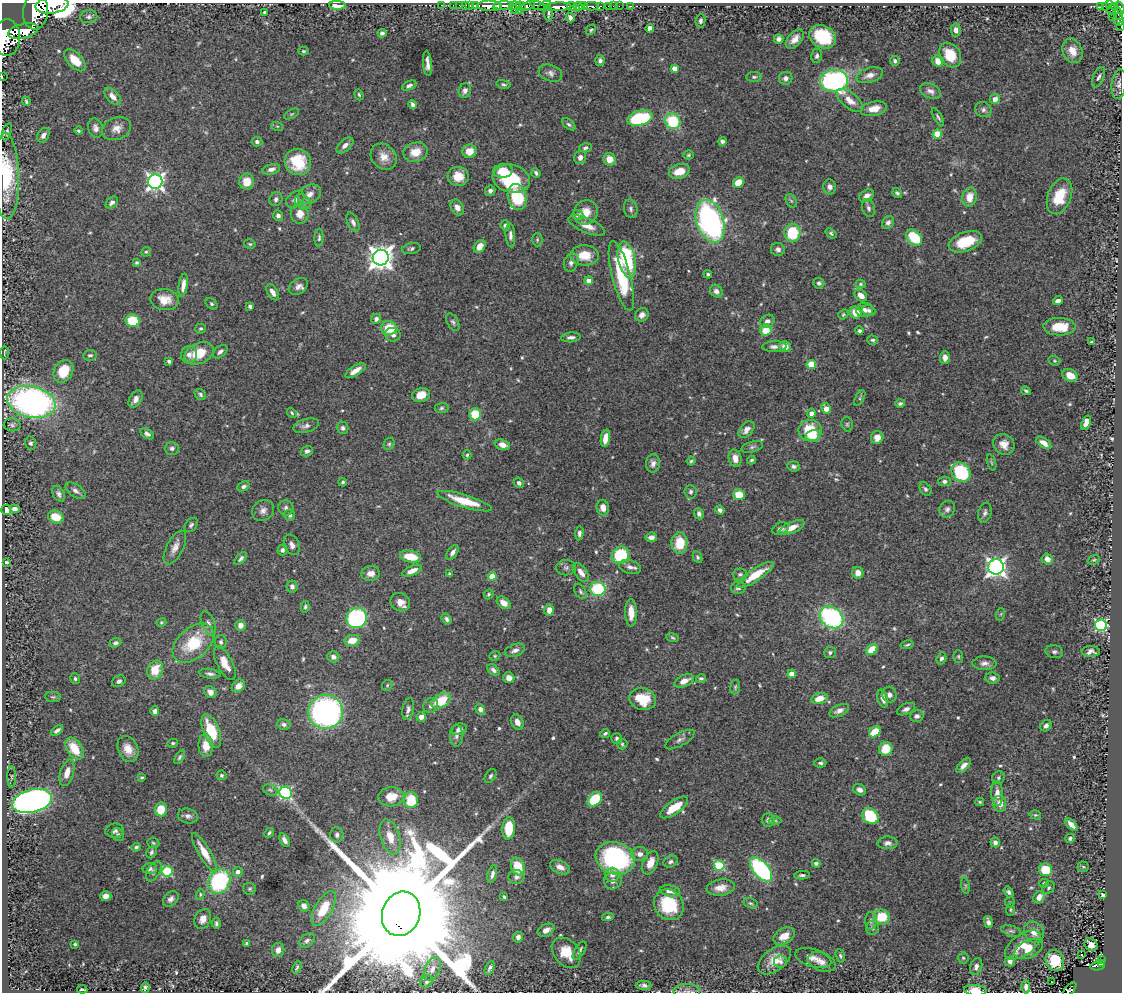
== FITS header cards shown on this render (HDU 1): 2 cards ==
NAXIS1  =                 1120
NAXIS2  =                  990

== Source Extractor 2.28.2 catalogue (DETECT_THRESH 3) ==
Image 1120 x 990 px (HDU 1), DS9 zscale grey, 1 PNG px = 1 image px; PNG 1124 x 994 px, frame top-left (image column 1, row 990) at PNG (2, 3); each listed source drawn as its Kron ellipse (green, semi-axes under 4 px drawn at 4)
Background 2.48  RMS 0.027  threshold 0.0804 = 3 sigma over >= 5 px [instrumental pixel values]
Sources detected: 589; of the 589, the 500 brightest by FLUX_AUTO listed and drawn (89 fainter detections omitted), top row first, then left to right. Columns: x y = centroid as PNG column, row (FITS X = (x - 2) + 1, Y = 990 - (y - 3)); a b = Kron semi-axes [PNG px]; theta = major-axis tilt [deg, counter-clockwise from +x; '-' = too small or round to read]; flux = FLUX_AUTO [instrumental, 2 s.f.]
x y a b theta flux
52 5 16 8 8 8800
337 5 8 4 -4 20
441 5 3 2 - 31
453 5 2 2 - 32
460 5 3 3 - 110
466 6 4 2 - 82
470 6 3 2 - 22
475 6 3 3 - 190
489 6 12 5 -3 4100
503 6 10 3 1 4300
515 6 6 4 0 310
521 6 5 3 - 330
528 6 7 3 20 860
537 6 7 4 -19 1400
545 6 7 4 32 1100
572 6 5 3 - 1100
583 6 4 2 - 1000
591 6 7 3 -1 400
600 6 3 3 - 230
609 6 3 3 - 120
613 6 2 2 - 25
619 6 2 2 - 31
631 6 3 2 - 27
497 7 3 2 - 1200
558 7 13 3 2 5900
578 7 5 4 - 2100
1101 7 3 3 - 190
1105 7 4 3 - 290
1115 7 3 2 - 120
1111 8 7 3 -73 510
1120 8 6 3 -70 890
514 10 3 2 - 63
519 11 2 2 - 29
35 12 17 12 85 21000
264 12 4 3 - 3.2
1118 13 6 4 -67 490
549 14 7 3 -89 3.7
89 17 8 6 11 5.4
1112 17 2 2 - 9.1
570 18 5 4 - 7.3
1118 19 6 5 - 380
700 21 7 5 82 4.1
1121 27 4 2 - 39
650 28 4 4 - 18
591 30 6 4 47 2.4
956 30 6 5 - 8.7
23 31 15 7 13 7900
382 33 4 4 - 4.6
823 37 14 11 -28 89
7 38 18 13 89 15000
779 39 5 4 - 6.2
795 39 11 6 49 14
304 51 5 4 - 2.8
1072 51 13 9 -68 19
950 55 13 10 -58 41
817 56 7 5 77 5.1
75 60 13 7 -46 31
600 61 5 4 - 5
895 61 5 4 - 4.6
938 61 6 5 - 22
427 63 13 4 -85 11
674 68 4 4 - 21
550 73 12 8 -19 8.3
870 75 13 7 16 12
2 76 3 2 - 18
754 77 8 5 1 4
1099 77 11 5 65 6.2
786 78 7 6 - 6.4
834 81 14 11 2 470
504 84 7 4 -12 3.3
1119 84 15 7 83 9.2
409 85 7 4 24 5.6
465 91 7 6 - 8.2
930 91 11 7 -26 9
359 95 6 4 -71 2.7
113 96 10 6 -47 13
995 99 5 5 - 11
26 101 5 3 - 3.2
850 101 15 8 -39 17
412 105 5 3 - 5.1
874 109 13 7 12 20
983 110 8 7 - 6.2
292 114 8 3 27 2.5
938 117 10 3 -61 3.5
640 118 13 7 14 140
673 121 8 7 - 94
569 124 8 4 -37 3.8
277 126 6 4 -17 2.4
95 128 10 7 -75 8.7
117 128 15 11 19 16
79 131 4 4 - 2.8
7 132 9 4 73 4.5
937 134 4 4 - 68
43 135 8 5 58 8.4
722 141 4 4 - 5
257 142 5 5 - 4.5
345 145 10 5 42 8.4
585 148 6 4 15 4.2
469 151 7 6 - 24
415 152 12 9 14 28
689 155 5 4 - 2.7
384 157 14 11 -45 21
580 157 7 6 - 9.3
609 159 6 6 - 22
298 162 14 13 - 68
271 169 9 5 15 7.8
503 171 10 7 7 30
679 171 11 7 17 26
536 173 5 3 - 4.2
6 176 43 13 -89 110
458 176 10 9 - 25
511 179 19 14 -16 100
247 181 8 7 - 26
155 182 7 7 - 720
738 182 6 5 - 29
830 187 7 6 - 7.2
490 191 5 5 - 5
897 193 5 4 - 3.8
309 194 12 8 28 13
867 196 8 5 35 11
1060 196 19 11 68 56
517 197 13 9 -76 110
969 197 9 7 78 24
276 199 7 6 - 5.2
295 200 10 7 39 9.1
791 201 7 5 -57 3.4
112 202 7 5 43 5.8
303 202 8 7 - 9
457 207 8 6 -58 11
868 208 9 6 -71 5.6
631 209 9 6 -76 5.4
586 212 13 11 45 23
300 214 10 9 - 21
278 215 5 5 - 6
578 215 5 5 - 7.6
710 221 22 13 -71 450
353 222 10 5 -66 7.3
888 222 7 5 59 5.7
505 226 5 4 - 6.4
587 226 19 7 -22 19
792 233 9 8 - 85
831 233 6 4 -39 3.1
510 235 12 4 -86 6.8
914 237 9 6 -46 80
319 238 9 4 88 3.9
537 240 7 5 90 2.9
965 242 17 9 19 66
250 244 6 4 -15 2.5
480 246 7 5 53 17
411 248 9 5 13 4.5
778 249 7 6 - 6
146 252 5 4 - 2.6
585 255 14 10 -3 35
381 258 8 8 - 1800
627 260 18 8 -77 120
136 262 4 4 - 2.9
571 262 9 7 69 9
708 274 4 3 - 3.2
621 276 36 9 -75 120
589 281 4 4 - 24
819 283 5 5 - 5.1
861 284 5 4 - 2.4
183 285 12 4 81 12
298 286 10 7 33 9.1
716 291 7 5 -52 7.5
273 292 9 5 -59 9.5
861 296 7 5 -36 15
164 300 14 10 -9 27
1058 301 5 4 - 12
211 304 6 5 - 3.3
250 306 4 3 - 4.5
865 310 8 7 - 9.9
869 311 6 5 - 4.5
855 313 6 5 - 27
843 314 5 4 - 2.7
642 315 7 6 - 9.2
376 319 5 5 - 6.7
132 321 7 6 - 66
767 321 7 6 - 9
453 322 9 5 -60 4.6
1059 327 16 9 -2 42
389 328 7 7 - 46
200 329 5 5 - 3.2
766 330 6 5 - 38
859 331 4 4 - 3.9
393 335 8 7 - 7.8
571 337 10 5 4 6.9
873 340 5 4 - 3.5
1092 342 3 3 - 3.3
774 346 12 5 2 8.6
785 346 6 5 - 14
4 352 7 2 88 2.4
220 352 8 5 42 6.7
199 353 15 10 25 50
189 354 8 8 - 11
90 355 7 5 7 4.2
945 358 6 5 - 9.2
169 361 4 3 - 4.7
1054 361 6 4 -21 2.6
811 365 4 4 - 69
63 371 12 9 60 47
355 371 11 5 32 16
1070 375 8 6 -26 24
1026 391 5 3 - 3.1
200 394 6 5 - 4.1
421 395 9 6 17 27
860 398 8 3 62 2.4
136 399 9 6 61 10
31 402 24 15 -12 610
900 403 5 4 - 3.8
441 408 7 5 5 3.5
826 408 6 4 -64 20
292 413 5 4 - 2.7
811 413 4 4 - 15
475 414 6 6 - 61
1086 423 7 4 69 13
847 424 7 5 -76 3.3
12 425 8 6 -5 4.5
306 426 13 6 15 8.7
343 428 6 5 - 4.8
747 429 10 6 50 11
810 431 11 10 - 64
147 434 7 4 -33 5.5
813 436 7 5 18 24
877 437 6 6 - 14
605 438 8 4 80 19
31 443 6 5 - 3.7
1044 443 8 4 -35 15
389 444 6 5 - 3.2
1004 444 11 10 - 18
503 445 7 5 -17 13
752 447 11 5 17 5
172 448 7 6 - 5.3
307 451 6 5 - 5
467 455 4 4 - 2.5
735 458 9 6 -75 16
751 460 4 3 - 3.1
691 461 4 4 - 2.6
653 463 9 7 86 9.4
991 463 8 3 -71 2.8
794 466 6 5 - 5
961 472 10 8 -48 140
945 481 6 5 - 5.2
343 482 4 3 - 3.1
519 483 5 4 - 4.7
243 486 6 4 26 5.1
925 489 7 5 -54 4.5
76 491 11 6 -34 7.6
691 492 7 6 - 4.8
59 494 9 5 -61 6.5
739 494 6 5 - 40
465 501 28 6 -17 54
286 508 7 7 - 6.2
603 508 8 6 -78 14
15 509 5 4 - 12
947 509 9 7 57 6.4
6 510 5 5 - 19
263 510 11 10 - 11
720 510 4 4 - 6.7
985 513 10 6 74 6.1
699 514 6 4 -65 5.7
290 515 6 5 - 4.5
56 517 8 6 -25 41
191 525 8 5 49 4.4
792 528 14 5 24 20
780 529 8 6 21 8
579 533 7 4 83 5
651 537 6 4 6 9.1
679 543 10 8 85 47
292 545 11 7 -63 8.7
175 547 18 8 63 15
282 550 5 4 - 5.6
452 552 8 5 56 8.8
620 555 9 8 - 97
410 557 10 6 -11 38
698 557 6 4 -64 3.3
241 559 8 4 48 4.7
1047 559 6 5 - 13
1094 560 6 4 20 3
6 562 4 3 - 2.9
630 567 11 6 -16 8.9
996 567 8 7 - 840
566 568 10 7 0 5.9
412 571 10 5 22 15
581 572 11 6 -53 12
371 573 9 7 6 13
858 573 6 5 - 13
449 574 4 4 - 2.7
740 574 7 6 - 4.4
755 575 21 6 33 46
492 576 4 4 - 22
292 586 6 5 - 6.7
738 588 7 6 - 5.6
598 589 7 7 - 110
580 591 8 5 -61 4.1
489 594 5 4 - 2.9
400 602 10 8 -38 16
504 603 8 5 -39 14
305 607 6 4 79 3
549 610 6 5 - 15
631 613 13 6 -88 21
1001 614 6 4 71 2.4
831 617 13 10 -36 280
357 618 10 10 - 240
446 619 6 4 -53 4.5
161 622 5 4 - 2.4
208 623 13 6 -67 7.9
240 625 5 5 - 12
1101 625 6 6 - 250
672 637 6 4 -19 2.8
352 640 8 5 11 25
221 642 7 6 - 4.7
115 643 6 4 22 4.6
193 643 24 15 41 87
907 645 6 3 14 2.8
515 650 10 6 19 8.5
872 650 6 4 42 50
830 652 6 5 - 4.1
1054 652 9 6 -11 5.4
1091 652 9 5 -1 8.1
495 656 6 4 21 2.5
958 656 6 5 - 2.8
333 657 6 5 - 9.5
941 658 6 4 70 5.8
225 663 19 7 -63 24
985 663 12 7 -1 8.7
155 670 10 7 66 38
493 670 7 4 -38 7
210 674 11 5 -7 6
792 674 4 4 - 22
509 678 5 5 - 13
701 678 5 4 - 3.5
992 678 7 5 -10 8
75 679 5 5 - 3.9
119 681 7 5 27 4.8
684 681 10 5 24 15
387 685 6 5 - 2.7
238 686 7 5 40 12
735 687 7 5 84 3.2
210 692 7 5 -40 9.4
889 695 8 7 - 6.9
53 697 8 5 -7 3.3
819 698 8 5 13 22
643 699 14 10 -15 52
883 699 9 5 -74 9.7
441 701 10 7 32 52
431 706 8 7 - 6
408 709 11 5 78 7.2
480 709 6 4 -59 7.4
906 709 9 5 23 6.9
155 711 5 4 - 7.3
839 711 11 5 24 9.1
326 712 17 17 - 450
917 716 7 6 - 5.3
421 717 5 4 - 9.9
517 722 8 5 -65 12
284 724 7 5 -13 4.7
1046 726 6 5 - 7.4
459 729 8 5 18 10
57 730 7 3 36 5.6
211 731 18 8 -68 60
875 732 6 5 - 43
605 733 5 4 - 4.1
456 736 11 6 -87 7.7
617 738 5 5 - 4.2
680 740 16 6 29 8.1
173 743 5 4 - 2.7
622 744 5 5 - 2.9
206 746 11 7 -85 25
74 748 12 7 -58 50
128 749 13 10 -66 22
886 749 7 6 - 37
180 757 8 4 59 3.7
820 763 6 4 3 4.2
963 766 9 5 47 10
67 773 14 6 74 19
221 775 5 4 - 3.2
490 776 8 5 58 3.8
12 777 10 4 90 3.8
142 777 3 3 - 2.4
998 778 7 6 - 3.9
270 790 7 5 -23 4
860 790 6 5 - 9.5
286 793 6 6 - 250
997 793 12 6 -88 15
391 797 13 9 6 29
595 799 8 6 45 71
411 800 8 7 - 53
32 801 20 11 14 1000
980 802 4 3 - 2.7
1000 804 8 6 -75 16
674 807 16 6 35 39
161 809 7 6 - 37
1035 815 6 4 -17 2.8
188 816 10 7 -13 7.7
870 816 9 7 -42 99
768 820 7 6 - 6.6
775 821 6 4 -1 2.7
1071 825 8 4 -46 11
509 828 11 6 86 57
115 831 9 7 8 6
269 833 5 3 - 3.7
118 834 7 6 - 3.6
337 835 7 6 - 6.3
390 837 18 9 -73 27
1070 838 5 4 - 3.5
284 840 7 4 -63 7.9
995 842 5 4 - 8
153 843 6 5 - 3
888 843 10 6 0 7.5
136 847 4 3 - 3.5
151 852 6 5 - 4.3
204 852 22 6 -59 33
640 854 8 7 - 10
615 858 20 16 -17 280
670 862 7 5 24 4.8
650 863 12 7 67 22
816 863 4 4 - 5
719 865 5 5 - 130
518 866 9 6 -70 47
560 867 10 6 -24 13
1083 867 5 5 - 2.4
150 869 7 5 -2 6.1
761 869 14 7 -49 270
1046 870 6 6 - 57
154 871 11 6 60 6.2
167 871 5 5 - 150
238 872 5 5 - 11
492 874 9 4 76 6.6
612 875 7 7 - 9.8
802 875 8 3 3 4.2
516 877 8 7 - 7
219 881 12 10 64 190
613 881 9 8 - 10
1044 883 5 4 - 2.8
965 886 8 4 -82 3.6
721 888 14 8 7 16
1049 888 7 5 47 3.7
250 889 6 5 - 3.4
670 891 10 5 -9 11
1009 892 6 4 -57 5
200 894 6 4 73 2.5
1103 895 4 3 - 2.6
106 896 6 5 - 11
504 897 3 3 - 2.7
1039 897 6 5 - 14
171 899 9 6 44 7.4
1010 902 5 5 - 2.8
750 903 7 5 -15 3.3
669 905 16 14 -48 86
304 906 6 5 - 7.5
324 909 19 8 59 42
1010 910 6 4 85 2.4
401 914 22 19 70 150000
608 917 6 4 11 3.9
882 917 8 7 - 55
203 919 10 8 65 14
871 921 9 5 89 5.1
988 922 6 4 -76 6.4
216 923 5 4 - 4.1
872 928 7 6 - 7.1
546 930 9 5 27 11
1011 931 10 5 -17 4.9
1034 932 11 9 -55 16
784 936 11 7 31 22
518 937 5 5 - 8.2
307 941 8 6 42 5.3
247 943 4 3 - 3
75 944 3 3 - 2.5
1023 945 21 10 35 31
1091 945 7 6 - 12
1029 949 15 8 26 34
278 950 7 6 - 11
580 951 10 5 59 6.3
566 953 17 12 -48 43
1081 955 3 2 - 8.3
840 956 7 4 -73 3.3
813 958 18 9 -17 15
963 958 5 5 - 2.9
1102 959 2 2 - 5.2
774 960 19 11 37 35
1055 960 10 9 - 51
781 961 6 6 - 6.1
822 962 14 9 -22 13
1010 962 5 5 - 6.5
1101 964 3 3 - 89
1097 966 7 4 11 200
297 967 6 3 67 3
976 967 9 6 73 7.3
490 968 7 4 66 4.7
432 969 12 7 64 13
427 981 7 5 32 5.6
1051 982 3 2 - 6.9
644 985 7 4 -1 6.9
145 987 5 4 - 4.3
1026 987 6 4 -89 7.6
82 989 5 2 - 2.4
1070 989 9 4 48 99
975 990 11 5 -4 21
687 991 13 7 0 9.5
At the frame edge (FLAGS 8, measured only in part): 13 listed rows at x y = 52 5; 337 5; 1120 8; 35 12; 1118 19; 1121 27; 7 38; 2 76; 6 176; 401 914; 1070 989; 975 990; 687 991
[89 fainter detections neither listed nor drawn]